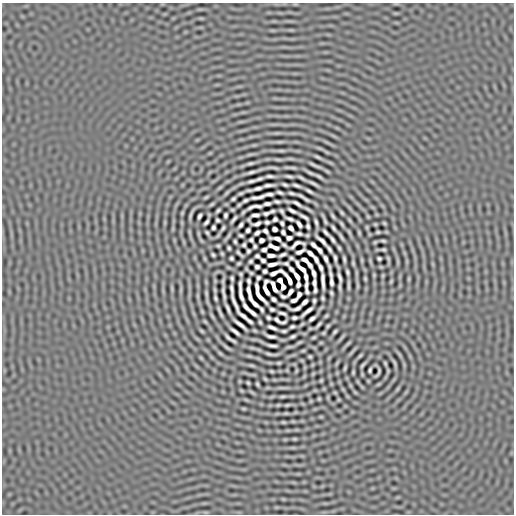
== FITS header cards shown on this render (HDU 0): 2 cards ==
NAXIS1  =                  512
NAXIS2  =                  512

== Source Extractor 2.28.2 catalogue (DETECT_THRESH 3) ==
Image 512 x 512 px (HDU 0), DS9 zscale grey, 1 PNG px = 1 image px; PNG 516 x 516 px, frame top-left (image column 1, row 512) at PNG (2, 3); no overlay
Background 3.13e-07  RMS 1.5e-04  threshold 4.56e-04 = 3 sigma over >= 5 px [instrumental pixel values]
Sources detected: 272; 2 with non-positive FLUX_AUTO (blend fragments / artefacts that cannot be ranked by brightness) are not listed; the other 270 listed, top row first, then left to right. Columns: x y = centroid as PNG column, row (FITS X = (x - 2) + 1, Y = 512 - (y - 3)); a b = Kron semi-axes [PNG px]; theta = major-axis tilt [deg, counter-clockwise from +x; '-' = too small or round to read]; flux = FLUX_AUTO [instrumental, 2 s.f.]
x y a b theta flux
279 142 10 4 4 0.018
320 148 10 3 -21 0.02
281 151 11 4 0 0.015
318 157 9 3 -24 0.02
278 159 11 3 -10 0.016
250 163 6 2 10 0.018
315 165 19 3 -24 0.033
273 167 18 2 -7 0.022
293 168 15 3 -2 0.022
251 172 9 2 14 0.029
310 173 12 3 -25 0.028
270 176 7 3 -2 0.025
289 176 7 2 -9 0.022
319 176 9 3 -29 0.024
301 178 8 2 -32 0.019
259 179 6 2 20 0.021
251 181 8 2 10 0.026
313 184 10 2 -29 0.028
269 185 9 3 3 0.031
285 185 5 2 - 0.018
296 185 7 2 -21 0.024
220 187 6 4 20 0.0087
258 188 8 3 14 0.032
309 191 8 2 -30 0.024
280 192 6 3 -20 0.019
227 193 10 3 45 0.016
241 193 5 2 - 0.014
292 193 8 2 -12 0.02
269 194 9 3 5 0.033
300 196 7 2 -27 0.018
206 197 6 3 35 0.013
261 197 7 3 14 0.023
254 198 6 3 -1 0.022
233 199 4 3 - 0.015
245 200 5 3 - 0.02
306 200 7 2 -28 0.017
277 201 6 3 -10 0.019
297 203 9 2 -32 0.031
212 204 6 3 35 0.014
267 204 6 3 7 0.026
239 205 3 2 - 0.011
255 207 15 3 10 0.028
308 209 12 3 -28 0.02
218 210 5 2 - 0.016
292 210 8 3 -29 0.027
272 211 5 3 - 0.016
282 211 5 3 - 0.017
243 212 5 2 - 0.013
182 213 4 3 - 0.0096
266 213 5 3 - 0.019
342 213 6 3 -46 0.016
191 215 9 2 73 0.02
225 215 5 3 - 0.018
255 215 7 3 3 0.031
199 216 5 3 - 0.022
333 216 6 2 -52 0.016
304 217 10 2 -32 0.025
234 219 8 2 51 0.021
275 219 4 4 - 0.019
289 219 8 3 -18 0.026
324 219 10 2 -69 0.018
217 220 4 3 - 0.016
206 222 6 3 49 0.021
267 222 4 3 - 0.018
316 222 6 2 -76 0.022
282 223 4 3 - 0.018
384 223 3 2 - 0.01
257 224 8 3 16 0.026
299 224 7 3 -55 0.027
342 224 5 2 - 0.015
375 224 4 3 - 0.01
241 225 5 3 - 0.021
308 226 5 3 - 0.019
213 227 4 3 - 0.018
367 227 6 3 -82 0.011
223 228 5 2 - 0.016
291 228 5 4 - 0.025
333 228 6 2 -56 0.019
275 229 4 4 - 0.027
248 230 4 4 - 0.019
265 231 5 3 - 0.02
283 232 5 3 - 0.022
326 232 8 3 -46 0.024
378 232 4 3 - 0.013
207 233 4 2 - 0.013
257 233 5 3 - 0.022
359 233 4 2 - 0.012
299 234 5 3 - 0.02
241 235 5 3 - 0.015
227 237 15 3 52 0.019
341 237 12 3 -58 0.025
289 238 5 4 - 0.023
276 239 11 3 -11 0.016
332 239 7 3 -54 0.024
251 240 4 3 - 0.015
261 240 4 4 - 0.026
235 241 4 3 - 0.014
322 241 13 3 -41 0.043
383 241 4 2 - 0.015
375 242 5 3 - 0.012
303 243 4 3 - 0.013
296 244 11 4 36 0.016
244 245 4 3 - 0.014
284 245 5 3 - 0.018
313 245 6 3 -44 0.027
218 246 3 2 - 0.011
255 246 4 3 - 0.014
273 247 10 3 -23 0.021
229 248 4 3 - 0.015
339 248 4 2 - 0.014
329 249 7 3 -55 0.024
383 249 4 3 - 0.014
264 250 5 3 - 0.025
319 250 7 3 -51 0.026
248 251 4 3 - 0.015
300 252 9 3 26 0.027
310 253 7 3 -39 0.034
222 254 4 2 - 0.011
239 254 8 2 -42 0.017
213 255 4 3 - 0.014
271 255 7 3 -1 0.039
283 255 7 2 21 0.023
257 256 4 3 - 0.015
231 258 4 3 - 0.016
291 258 4 3 - 0.014
335 258 6 2 -81 0.021
379 258 4 3 - 0.016
388 258 4 2 - 0.011
205 259 6 4 -71 0.0088
316 259 7 3 -61 0.025
326 259 8 3 -67 0.029
344 259 6 2 -81 0.02
263 260 5 3 - 0.02
305 260 7 3 -34 0.025
362 260 7 3 -82 0.012
251 261 4 3 - 0.016
286 263 5 3 - 0.012
353 263 4 2 - 0.013
272 264 10 3 12 0.038
310 265 4 3 - 0.017
257 267 4 4 - 0.018
321 267 8 3 -65 0.027
381 267 6 3 -18 0.0073
301 268 14 3 -48 0.03
291 269 6 3 -45 0.025
265 271 4 3 - 0.019
281 271 5 3 - 0.0099
347 272 5 3 - 0.018
251 273 3 3 - 0.012
273 273 7 3 25 0.028
314 273 11 3 -72 0.03
331 274 6 3 -74 0.024
383 275 5 3 - 0.0096
297 276 7 3 -58 0.033
306 277 7 3 -79 0.028
340 277 9 2 -74 0.03
232 278 5 3 - 0.017
258 278 4 3 - 0.016
365 279 3 2 - 0.011
409 279 6 4 90 0.009
280 280 5 4 - 0.019
289 280 13 3 -59 0.036
249 281 6 3 -82 0.016
266 281 5 3 - 0.013
323 281 15 3 -86 0.052
391 281 4 3 - 0.011
331 282 7 3 -83 0.027
314 283 8 3 86 0.028
298 285 5 4 - 0.019
306 285 6 3 85 0.024
348 285 15 3 -90 0.031
274 287 11 3 -65 0.039
283 287 6 4 -83 0.0098
340 287 10 3 90 0.022
232 289 10 3 -79 0.026
248 290 8 3 -79 0.033
266 290 10 3 -64 0.042
315 290 5 3 - 0.018
223 291 7 2 88 0.022
307 291 5 3 - 0.017
241 292 22 3 -82 0.013
290 292 7 3 54 0.03
206 293 9 3 -85 0.018
331 293 5 2 - 0.015
299 294 6 4 65 0.01
198 296 6 4 -71 0.0083
283 296 5 3 - 0.014
215 298 5 3 - 0.017
250 298 6 3 -75 0.024
323 298 4 3 - 0.015
273 299 5 3 - 0.021
294 300 6 3 21 0.024
314 301 4 3 - 0.016
305 302 7 3 44 0.028
235 303 19 2 -68 0.033
255 304 8 3 -42 0.038
283 305 11 2 -14 0.016
246 307 8 3 -50 0.03
228 309 10 2 -68 0.031
262 309 5 3 - 0.016
272 309 4 3 - 0.018
307 311 14 3 39 0.043
253 313 8 3 -39 0.032
282 313 7 3 -16 0.022
220 314 11 3 -62 0.021
212 316 10 3 -60 0.014
243 316 10 3 -36 0.038
326 316 4 2 - 0.011
268 318 4 3 - 0.017
294 318 5 3 - 0.019
312 319 7 3 37 0.028
277 320 7 3 -40 0.021
249 321 6 3 -31 0.023
260 322 4 3 - 0.013
284 322 6 2 19 0.014
240 324 15 3 -38 0.048
302 324 5 2 - 0.013
318 325 8 2 48 0.02
328 326 3 2 - 0.011
292 327 5 3 - 0.017
272 328 9 3 -22 0.031
202 331 6 3 -36 0.013
235 331 10 3 -38 0.036
284 331 5 3 - 0.017
335 332 4 2 - 0.015
324 333 3 2 - 0.011
271 336 10 3 -15 0.031
293 336 5 3 - 0.02
314 337 4 2 - 0.012
228 338 7 2 -42 0.024
299 342 5 2 - 0.014
321 343 5 3 - 0.0078
348 343 13 3 42 0.018
272 345 10 3 -9 0.028
227 347 9 3 -36 0.021
252 348 6 4 -18 0.01
220 353 6 4 -45 0.011
271 354 11 2 -7 0.025
249 356 9 3 -5 0.013
310 356 4 3 - 0.013
360 356 5 2 - 0.014
201 358 5 4 - 0.008
279 363 3 3 - 0.012
394 363 12 3 -70 0.018
251 365 10 3 -9 0.015
363 365 6 2 48 0.016
345 368 4 2 - 0.013
370 370 5 3 - 0.017
272 371 3 2 - 0.011
296 371 6 3 71 0.0078
353 372 4 2 - 0.012
378 373 9 3 64 0.014
362 374 6 3 -72 0.0083
265 379 5 3 - 0.011
321 380 3 2 - 0.0099
248 383 3 2 - 0.012
257 384 4 2 - 0.013
282 388 15 2 0 0.03
397 389 6 4 70 0.0092
355 392 6 3 -37 0.01
335 393 5 3 - 0.0084
283 396 10 3 7 0.019
319 399 3 2 - 0.011
287 405 4 2 - 0.014
244 409 7 3 -19 0.01
286 413 7 3 -7 0.013
321 417 5 3 - 0.0081
293 421 6 3 -18 0.0076
284 422 3 2 - 0.011
294 439 3 2 - 0.01
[2 non-positive-flux detections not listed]